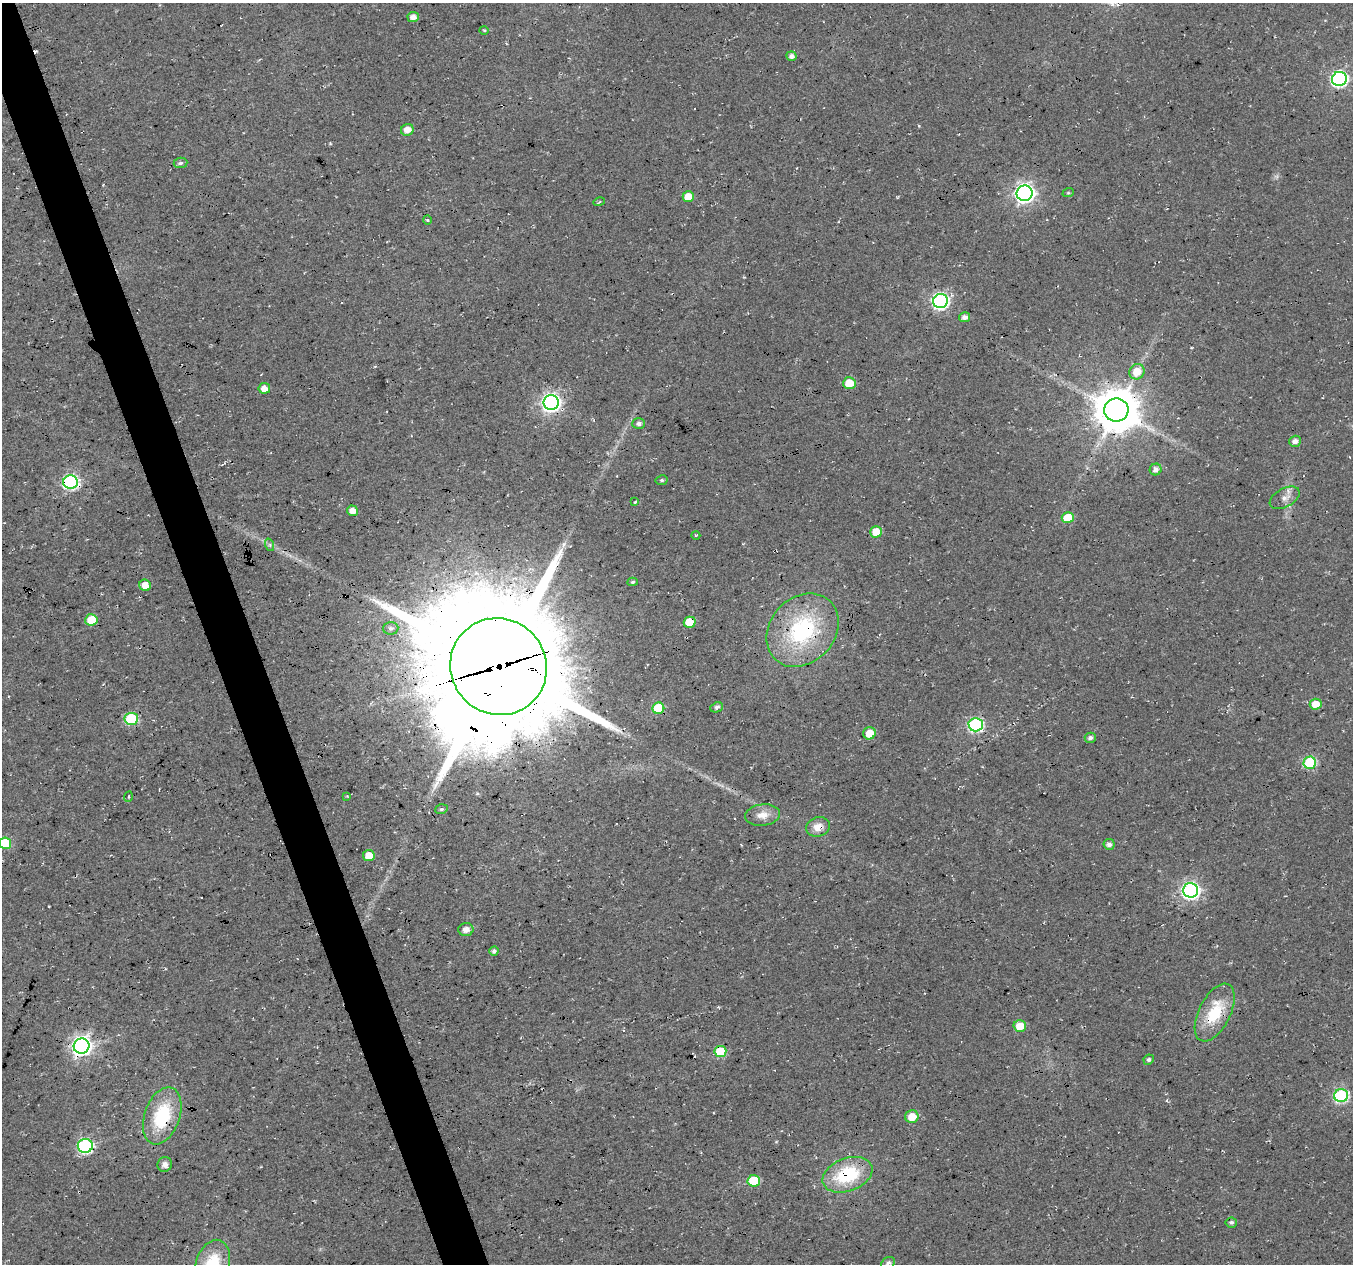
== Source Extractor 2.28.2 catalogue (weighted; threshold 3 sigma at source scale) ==
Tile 11 of 4 x 4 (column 3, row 3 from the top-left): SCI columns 2706-4056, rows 1381-2642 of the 5408 x 5234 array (HDU 1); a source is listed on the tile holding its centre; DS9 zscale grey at full resolution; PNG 1355 x 1266 px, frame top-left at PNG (2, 3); each listed source drawn as its Kron ellipse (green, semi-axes under 4 px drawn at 4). Shown black and unused: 4% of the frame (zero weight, under 3 of 4 exposures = <1% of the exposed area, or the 3 px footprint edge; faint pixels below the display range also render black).
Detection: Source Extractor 2.28.2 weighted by HDU 2 'WHT'; one run over the whole footprint, this tile lists its part. Background 0.0181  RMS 0.0054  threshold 0.0244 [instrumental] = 3 sigma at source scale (4.5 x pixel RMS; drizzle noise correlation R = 1.50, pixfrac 1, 0.0396/0.0396 arcsec/px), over >= 5 px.
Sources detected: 74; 2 cosmic-ray / hot-pixel residue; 1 long thin detection or spike segment (spike, bleed or trail) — neither listed nor drawn; the other 71 listed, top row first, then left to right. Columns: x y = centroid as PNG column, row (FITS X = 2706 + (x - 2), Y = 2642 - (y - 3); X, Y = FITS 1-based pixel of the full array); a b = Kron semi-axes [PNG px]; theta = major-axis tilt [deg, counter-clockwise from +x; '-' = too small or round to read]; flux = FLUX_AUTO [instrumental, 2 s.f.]
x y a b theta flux
413 17 5 5 - 3.6
484 30 5 3 - 0.56
791 56 5 5 - 2.7
1339 79 7 7 - 140
407 130 6 5 - 5.3
181 163 7 5 5 1.3
1025 193 8 7 - 270
1068 193 6 3 18 0.58
688 197 5 5 - 8.9
599 202 5 3 - 0.78
427 220 5 3 - 0.64
940 301 7 7 - 150
964 317 6 5 - 2.8
1137 372 8 7 - 9.2
849 383 6 6 - 10
264 388 5 5 - 5.3
551 402 7 7 - 220
1116 410 12 11 - 2100
639 424 6 5 - 1.9
1295 441 6 5 - 2.8
1156 469 6 5 - 2.9
662 480 6 5 - 1
71 482 7 7 - 120
1285 498 16 9 28 4.5
635 502 3 3 - 0.63
353 511 6 5 - 4.3
1068 518 6 5 - 13
876 532 6 5 - 9.2
696 535 4 3 - 0.43
270 545 6 4 -72 0.99
633 582 5 4 - 0.92
145 585 6 5 - 7.2
91 620 6 5 - 15
690 622 6 5 - 12
391 628 7 6 - 1.6
802 630 40 32 48 63
498 667 49 47 -47 18000
1316 704 6 5 - 8.9
717 707 6 5 - 1.7
658 708 6 5 - 25
131 719 6 6 - 46
976 725 7 6 - 89
869 733 6 6 - 8.5
1090 738 5 5 - 1.9
1310 763 6 6 - 49
347 796 4 4 - 0.44
128 797 5 2 - 0.52
441 809 6 5 - 1.1
762 815 17 10 7 5.8
818 827 12 9 13 5.9
5 843 6 5 - 25
1109 844 5 5 - 2.3
369 856 6 5 - 7
1191 890 7 7 - 190
466 930 7 6 - 3.5
494 951 4 4 - 1.8
1215 1013 31 15 63 24
1020 1026 6 6 - 9.3
82 1046 8 7 - 270
720 1051 6 5 - 29
1149 1060 5 5 - 1.4
1341 1096 7 6 - 85
162 1116 30 17 71 33
912 1117 7 6 - 8.8
85 1146 7 7 - 93
165 1164 7 7 - 2.6
847 1175 26 16 21 36
754 1181 6 6 - 22
1231 1222 6 5 - 1.1
888 1263 7 5 28 2.1
212 1264 25 16 73 26
Overlapping masked pixels (flux is a lower limit): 13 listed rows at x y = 1116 410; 71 482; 145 585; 690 622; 802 630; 498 667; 658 708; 818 827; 1215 1013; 82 1046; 720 1051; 162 1116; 847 1175
Isophote crosses this tile's border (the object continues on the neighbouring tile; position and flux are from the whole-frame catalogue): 3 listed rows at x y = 5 843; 888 1263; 212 1264